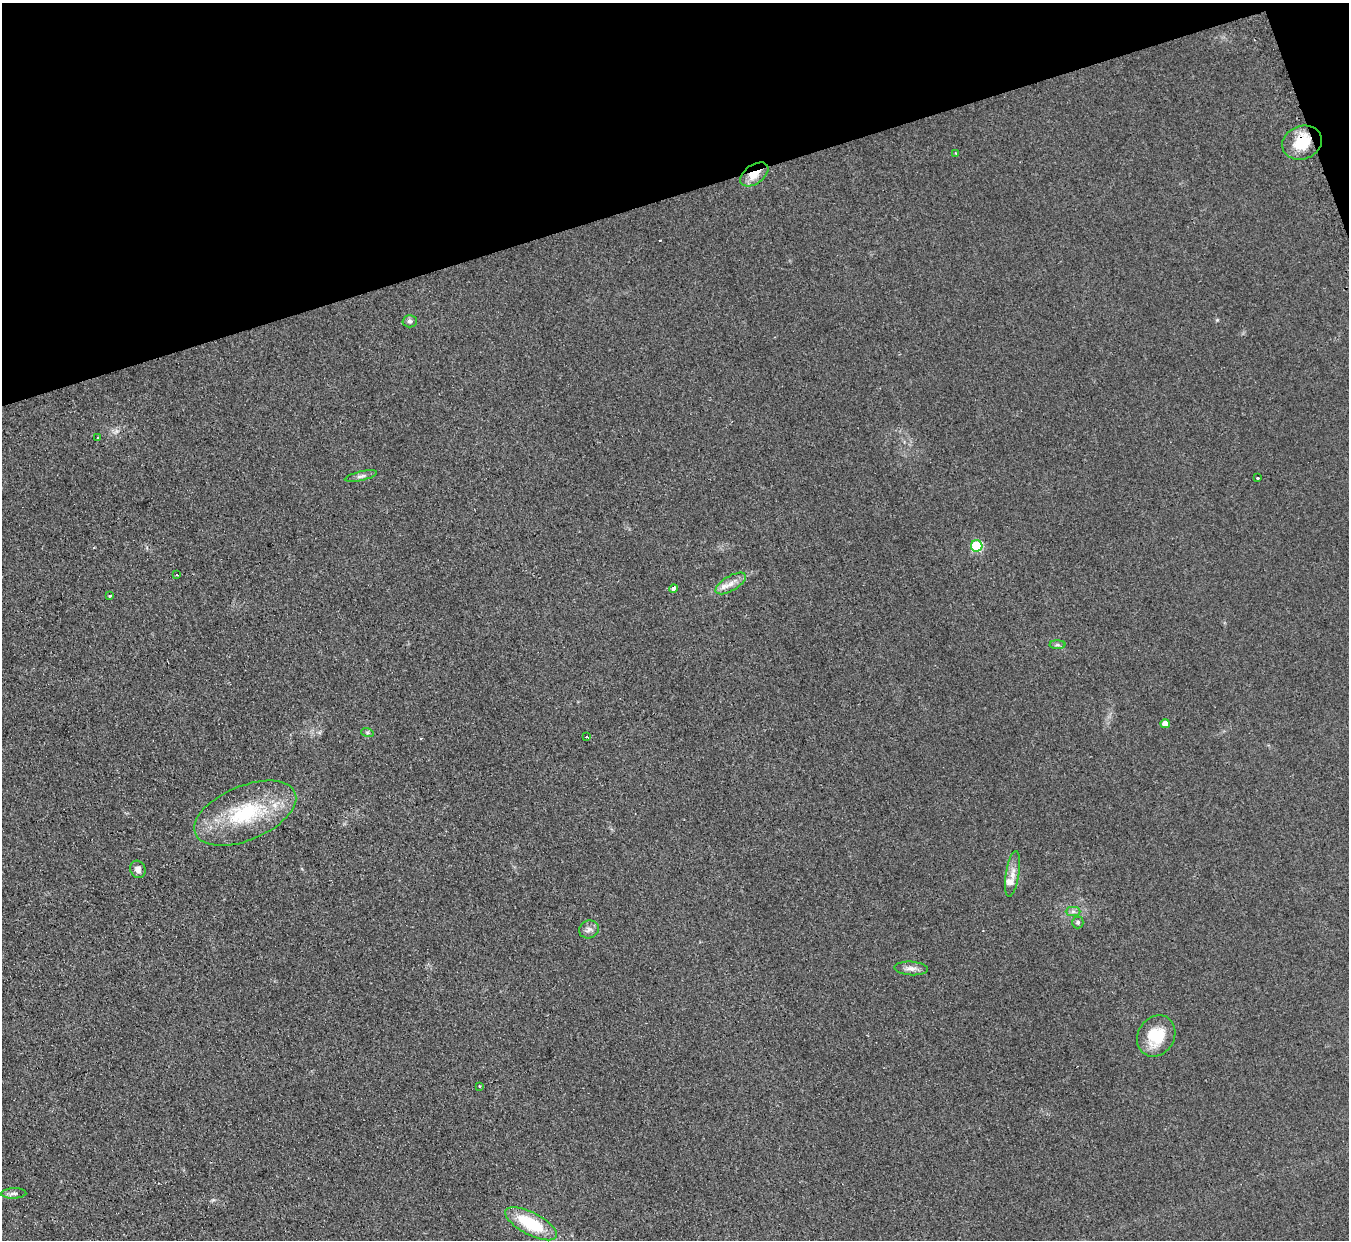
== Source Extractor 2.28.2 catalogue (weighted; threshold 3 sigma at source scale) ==
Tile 3 of 4 x 4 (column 3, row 1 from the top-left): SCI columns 2713-4059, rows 3991-5228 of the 5413 x 5375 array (HDU 1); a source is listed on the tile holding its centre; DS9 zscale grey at full resolution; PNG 1351 x 1242 px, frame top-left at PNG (2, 3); each listed source drawn as its Kron ellipse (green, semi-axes under 4 px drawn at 4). Shown black and unused: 16% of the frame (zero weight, under 2 of 3 exposures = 2% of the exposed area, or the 3 px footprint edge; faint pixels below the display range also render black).
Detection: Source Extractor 2.28.2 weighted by HDU 2 'WHT'; one run over the whole footprint, this tile lists its part. Background 0.0957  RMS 0.011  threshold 0.0514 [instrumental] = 3 sigma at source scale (4.5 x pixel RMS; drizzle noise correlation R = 1.50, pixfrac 1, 0.05/0.05 arcsec/px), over >= 5 px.
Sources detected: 30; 1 cosmic-ray / hot-pixel residue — neither listed nor drawn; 2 inside a brighter listed object's ellipse — not listed separately; the other 27 listed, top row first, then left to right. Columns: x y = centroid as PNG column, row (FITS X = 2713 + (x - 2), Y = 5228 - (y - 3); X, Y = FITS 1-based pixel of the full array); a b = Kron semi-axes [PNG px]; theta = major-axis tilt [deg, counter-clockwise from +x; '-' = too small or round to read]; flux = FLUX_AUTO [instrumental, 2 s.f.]
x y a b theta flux
1302 143 20 16 20 32
956 153 3 3 - 1.2
754 174 16 9 35 16
410 321 7 6 - 3.2
98 438 4 2 - 1.9
361 476 16 4 13 4.3
1258 478 3 3 - 2.1
977 546 5 5 - 80
177 575 3 2 - 2.1
731 583 17 7 31 9.7
673 588 4 3 - 6.2
110 596 3 2 - 1.3
1058 645 8 4 0 2.4
1165 724 5 4 - 9.7
367 732 6 4 -19 1.8
587 736 3 3 - 25
245 813 54 27 23 93
138 869 9 7 -63 5.2
1012 874 23 6 81 9.7
1073 911 7 4 0 2.8
1078 922 6 6 - 2.7
589 929 10 9 - 5.2
911 968 17 7 -4 6.5
1156 1036 21 18 57 34
480 1086 3 2 - 1.6
14 1193 13 5 1 3.7
531 1224 28 11 -28 54
Overlapping masked pixels (flux is a lower limit): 2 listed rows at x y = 1302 143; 754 174
Unlisted compact peaks at least as high as the median listed source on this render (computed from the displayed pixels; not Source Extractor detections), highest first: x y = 1217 320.